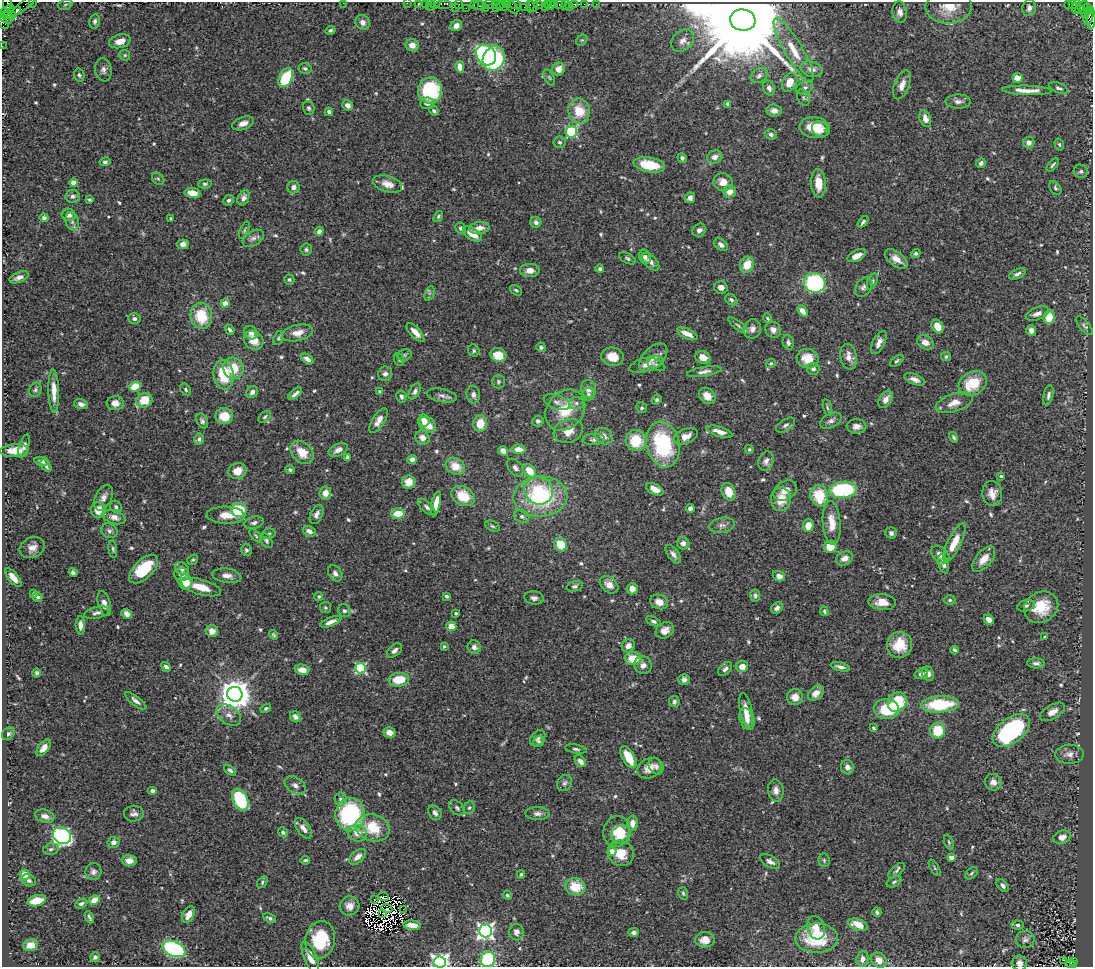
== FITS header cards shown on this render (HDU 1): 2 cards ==
NAXIS1  =                 1091
NAXIS2  =                  965

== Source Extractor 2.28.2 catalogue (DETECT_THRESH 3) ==
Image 1091 x 965 px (HDU 1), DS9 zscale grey, 1 PNG px = 1 image px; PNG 1095 x 969 px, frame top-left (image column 1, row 965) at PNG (2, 2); each listed source drawn as its Kron ellipse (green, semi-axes under 4 px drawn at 4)
Background 0.573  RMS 0.028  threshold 0.0829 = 3 sigma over >= 5 px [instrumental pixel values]
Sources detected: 635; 10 with non-positive FLUX_AUTO (blend fragments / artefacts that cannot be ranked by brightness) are neither listed nor drawn; of the other 625, the 500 brightest by FLUX_AUTO listed and drawn (125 fainter detections omitted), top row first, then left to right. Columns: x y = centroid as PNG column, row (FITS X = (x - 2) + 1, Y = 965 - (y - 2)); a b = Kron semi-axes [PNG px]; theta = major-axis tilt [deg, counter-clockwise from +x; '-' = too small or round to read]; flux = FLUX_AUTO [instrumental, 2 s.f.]
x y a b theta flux
33 2 2 2 - 12
7 3 7 3 88 76
343 3 2 2 - 48
407 3 2 2 - 8.9
419 3 3 2 - 21
425 3 2 2 - 15
436 3 6 2 45 14
444 3 8 3 0 65
459 4 4 2 - 26
489 4 6 3 9 45
498 4 7 2 0 90
507 4 4 3 - 26
515 4 6 3 -11 59
533 4 8 3 88 25
538 4 3 2 - 28
547 4 3 3 - 25
554 4 2 2 - 15
560 4 6 3 10 35
574 4 3 3 - 48
584 4 2 2 - 16
596 4 2 2 - 5.7
1069 4 3 2 - 50
1072 4 3 3 - 16
24 5 17 3 38 36
65 5 7 5 18 3.5
430 5 6 2 72 47
474 5 4 2 - 21
550 5 5 3 - 36
566 5 5 2 - 8.4
480 6 6 4 -3 72
511 6 9 4 -46 58
530 6 6 3 -85 35
569 6 2 2 - 4.1
1083 6 6 3 31 94
502 7 6 3 -2 97
524 7 2 2 - 7.4
545 7 3 2 - 29
949 7 23 17 4 41
1076 7 7 3 76 24
1087 7 4 3 - 60
455 8 3 3 - 42
466 8 2 2 - 42
486 8 3 3 - 32
496 8 2 2 - 17
1029 8 8 7 - 7.6
10 9 4 3 - 340
1080 10 5 3 - 41
1091 10 3 2 - 24
5 12 4 3 - 26
12 12 10 3 22 440
900 12 10 7 -80 12
1085 13 4 4 - 100
10 15 6 2 -7 47
1088 17 8 4 75 360
6 18 7 5 -34 130
743 20 12 10 -7 67000
1092 20 9 3 83 140
95 21 7 5 81 5.1
363 22 8 7 - 9.8
4 23 6 3 -50 22
456 26 6 5 - 12
330 30 5 4 - 4.1
582 40 6 5 - 3
120 41 11 6 15 17
682 41 13 9 42 13
412 45 6 6 - 15
2 46 2 2 - 8.2
794 50 36 9 -60 43
125 55 6 5 - 2.8
486 55 11 9 -46 330
494 59 12 10 63 280
460 67 5 4 - 20
305 68 6 5 - 3.7
558 69 6 6 - 18
812 69 11 7 -17 12
103 70 11 8 -81 9.1
79 75 7 5 -76 3.6
759 76 9 6 33 6.9
549 77 9 4 -63 3.8
286 78 10 6 63 90
1017 78 5 4 - 18
789 82 10 7 61 27
902 85 15 7 69 15
769 88 8 5 -66 6.9
804 88 9 6 22 6.7
1058 88 10 5 -22 5.5
430 90 13 12 - 130
1027 90 25 4 -2 19
803 98 9 5 -67 4.4
958 101 12 7 0 8.6
427 103 7 6 - 8.3
728 104 4 3 - 4.8
348 105 6 5 - 10
309 108 7 5 -72 3.8
434 111 5 4 - 4.6
579 111 12 11 - 42
774 111 8 6 -3 8.9
329 112 4 4 - 6
925 119 9 5 -70 14
243 123 11 6 18 11
815 128 15 10 -10 43
820 129 9 7 -40 15
571 132 6 5 - 190
771 134 6 5 - 4.3
560 142 6 6 - 4.1
1029 143 5 5 - 8.2
1059 144 6 4 -74 2.9
715 157 8 6 16 10
682 158 5 4 - 4.4
105 162 5 4 - 4.4
981 163 5 4 - 6.4
649 165 16 7 -10 57
1053 165 8 3 49 3.3
1081 171 7 6 - 4.2
158 179 7 5 -43 3.3
723 182 9 8 - 19
74 183 4 4 - 21
818 183 14 7 -87 33
205 184 7 4 6 3.5
388 184 15 8 -17 18
293 187 6 6 - 11
1055 188 7 5 -54 4
730 192 6 5 - 16
192 193 8 5 -10 21
73 196 7 6 - 6.7
244 198 8 5 63 8.7
690 198 5 5 - 7.7
89 199 4 3 - 2.9
228 200 6 5 - 4.3
69 215 7 6 - 12
438 216 6 4 53 3.2
44 218 4 4 - 6.5
171 218 3 3 - 2.9
72 221 9 6 -74 8.6
536 222 5 5 - 7.1
863 222 7 4 50 4.8
460 228 6 5 - 3.7
479 228 10 6 5 13
244 230 9 4 67 3.1
699 230 7 6 - 7.5
319 231 4 4 - 8
472 234 11 6 -34 27
253 238 11 7 30 8.7
183 244 6 5 - 10
721 245 7 5 -37 7.7
306 249 6 5 - 4
916 253 5 4 - 3.2
857 256 10 5 26 15
645 257 7 5 -70 6.7
627 258 9 5 -26 4
896 259 13 7 -37 18
650 262 11 6 -45 11
747 265 8 6 62 30
600 269 4 4 - 4.6
530 270 10 6 0 13
1017 274 9 4 25 6.4
19 277 10 5 22 9.8
289 280 5 5 - 3.4
872 282 8 4 65 4.4
815 283 11 10 - 220
721 287 7 6 - 7.5
864 287 11 7 54 7.6
516 290 7 4 -35 3.2
429 293 7 4 71 3.8
731 300 6 5 - 4.3
225 303 4 4 - 28
802 311 6 4 -50 15
1037 313 12 6 22 11
201 316 13 10 -81 59
1049 317 7 5 83 33
767 318 5 4 - 3
134 319 6 5 - 5.6
738 325 12 4 -38 5.1
1084 326 11 5 -51 4.6
938 327 7 5 -59 20
752 329 10 8 70 11
230 330 6 4 -50 4.5
773 330 8 7 - 9.6
1031 331 5 5 - 12
415 332 12 5 -47 15
251 333 7 6 - 11
297 333 16 8 12 18
687 334 11 5 -25 19
278 338 7 4 70 2.9
254 340 10 8 -45 28
788 342 7 5 -77 6.2
925 342 8 6 -27 14
879 343 13 6 63 11
541 347 5 4 - 3.9
474 351 6 5 - 3.6
405 355 7 5 22 3.9
498 355 8 6 -25 33
612 357 11 9 -15 29
653 357 17 10 44 19
703 357 8 6 -23 16
849 357 13 8 -79 16
946 357 5 4 - 3.7
307 359 7 4 -36 9.1
808 359 11 9 -22 37
399 360 6 5 - 2.9
897 361 8 4 38 3.6
771 363 5 4 - 3.1
646 365 17 7 16 14
656 365 10 5 -26 3.9
233 368 11 10 - 43
813 369 6 6 - 5.4
704 372 17 5 9 8.4
385 374 7 7 - 6.8
223 375 15 10 -82 72
915 379 11 5 -21 10
498 382 7 6 - 4.3
973 383 15 11 29 65
135 387 6 4 17 47
186 389 7 4 -54 3.3
589 389 9 7 -78 12
35 390 7 6 - 4.2
54 391 21 5 -89 21
415 391 9 5 61 5.9
252 392 6 5 - 7.9
380 392 4 3 - 6.1
295 394 8 3 40 6
588 394 6 6 - 5.5
442 395 15 6 -10 8.6
473 395 9 6 -81 7.1
1048 395 10 4 77 6.3
707 396 9 7 -43 16
401 397 6 5 - 4.9
886 399 9 6 57 11
144 400 8 7 - 39
657 400 5 4 - 4
557 402 13 7 -18 8.5
115 403 8 7 - 14
576 403 7 6 - 5.3
954 403 19 9 18 19
81 404 7 5 -17 8.9
827 407 8 4 -77 3.4
642 408 5 5 - 3.4
565 410 22 18 49 59
224 416 9 8 - 37
265 417 7 4 44 3.2
202 421 8 5 -62 5.1
378 421 14 6 57 13
424 421 6 5 - 18
538 421 6 5 - 6
831 421 11 6 26 8.1
480 424 8 7 - 31
427 425 9 7 -34 29
786 425 11 5 32 6.3
856 426 10 7 1 12
568 431 15 11 20 24
719 432 13 5 -17 15
604 436 9 7 -33 12
686 436 12 7 22 19
953 437 5 3 - 3.4
422 438 7 6 - 13
199 439 6 4 75 4.6
594 439 11 5 5 5.4
636 441 11 10 - 57
663 445 23 16 -76 170
24 446 12 4 73 6.2
519 449 7 5 -4 19
749 449 5 4 - 3
338 450 10 6 26 10
14 451 14 6 4 23
503 451 5 4 - 13
302 452 13 9 -47 34
347 457 4 3 - 3.2
412 459 5 4 - 11
42 461 7 4 -11 5.5
766 461 10 7 75 9.5
46 466 7 3 -55 5.1
455 466 10 8 -31 29
515 468 10 6 -50 7.6
290 470 4 4 - 3.7
237 471 9 8 - 22
529 471 7 5 -47 36
1001 476 3 3 - 3.2
408 482 7 6 - 24
655 489 9 5 -28 17
843 490 14 8 7 180
538 491 15 13 -34 55
785 491 13 9 31 17
729 492 9 6 -68 25
325 493 6 6 - 19
992 494 12 10 -85 17
463 496 12 9 -31 49
819 496 11 8 -76 63
540 497 27 20 4 170
103 498 14 8 62 11
781 499 12 10 87 32
436 504 13 4 78 21
116 507 6 5 - 3.8
427 507 10 5 -42 5.5
690 509 4 4 - 6.4
98 510 8 7 - 23
239 510 8 7 - 78
398 513 7 5 5 34
317 514 10 6 65 7.7
226 515 19 8 -2 25
522 516 8 6 -27 5.2
114 517 12 6 -17 12
254 523 10 6 13 6.5
832 523 22 9 -86 32
722 525 13 7 10 9.3
808 525 7 5 83 22
492 526 7 5 -27 3.6
109 531 8 7 - 6.2
309 531 7 5 -29 9.1
891 533 5 5 - 5.3
268 534 7 5 14 3.8
256 536 8 4 -47 3.1
266 541 8 5 -57 5.1
683 543 6 6 - 9.7
954 543 21 6 64 35
561 545 7 6 - 42
830 547 6 6 - 31
32 548 13 10 25 14
113 549 8 4 -82 3.3
246 550 6 5 - 3.6
673 554 11 5 -53 8.8
940 555 10 7 -42 12
845 558 9 6 25 12
984 559 15 8 49 20
193 560 6 4 38 2.8
943 564 10 5 -75 8.7
144 569 18 9 44 80
182 569 7 6 - 9.3
73 572 4 4 - 4.3
335 573 9 6 -54 7.4
181 574 8 6 -2 10
227 576 14 7 -8 12
779 576 6 5 - 9.9
13 577 11 5 -50 21
185 582 8 7 - 32
609 585 10 7 -41 14
575 586 8 5 15 4.6
201 587 21 7 -16 32
632 589 6 5 - 12
33 594 4 3 - 3.3
755 595 6 5 - 5.7
319 596 4 4 - 3.1
447 596 4 3 - 4.1
38 597 5 4 - 5.5
534 598 10 6 -8 6.9
950 600 6 4 1 3.6
659 602 9 7 -20 17
882 602 14 8 -5 22
104 604 13 6 -73 11
1026 606 9 5 18 5
1041 607 18 15 29 54
325 608 5 5 - 3.2
777 608 6 5 - 7.8
344 611 7 6 - 5.3
824 611 5 4 - 3.2
97 613 12 6 13 6.8
456 613 3 3 - 4.2
127 614 5 4 - 12
989 619 5 4 - 14
654 621 8 4 -27 3.9
331 622 11 4 21 9.9
80 625 9 4 -88 9.2
451 626 5 5 - 25
665 630 9 7 30 13
212 631 6 6 - 10
274 635 5 4 - 2.9
1045 637 3 3 - 3.8
900 645 13 12 - 38
444 646 3 3 - 3
628 646 7 6 - 10
474 647 7 6 - 6.7
395 650 9 5 41 7.4
955 650 4 3 - 3.8
633 659 8 6 -6 36
1036 663 9 5 -2 6.1
643 665 9 8 - 10
742 666 6 5 - 17
166 667 5 4 - 6.2
840 667 10 4 -16 7.9
361 668 5 5 - 170
725 669 8 5 43 5.9
302 670 7 5 -13 17
37 673 4 4 - 3.6
921 674 7 5 19 6.2
928 674 7 6 - 8.5
684 679 6 5 - 6.4
399 680 10 7 7 42
816 693 9 6 37 12
235 694 8 7 - 3500
795 697 8 8 - 17
136 701 13 4 -39 7.3
674 701 5 5 - 5.3
897 702 10 9 - 68
940 704 19 8 3 99
266 708 6 4 33 3.3
886 709 12 10 -3 71
746 711 17 6 -79 20
1052 712 14 7 29 14
229 715 13 9 -35 15
295 717 6 5 - 6.9
747 719 11 7 -70 13
874 728 4 3 - 2.9
1011 730 21 12 37 250
938 731 8 7 - 54
390 732 6 5 - 14
8 734 7 5 44 4.3
538 738 9 6 50 6
539 741 6 5 - 3.4
44 748 10 5 52 15
576 749 11 4 -10 4.4
1069 754 14 9 3 12
628 757 12 6 -60 43
580 761 7 4 -49 9.6
656 766 9 7 -59 6
847 767 7 6 - 10
649 768 13 9 29 18
230 770 7 4 -37 4.3
993 782 8 8 - 11
565 783 8 7 - 5.2
295 785 12 8 -33 9.4
776 790 11 7 -83 12
153 791 5 4 - 6.5
341 799 6 6 - 5.2
240 800 11 7 -64 120
457 808 9 6 -46 5
469 808 6 5 - 3.7
435 813 8 6 -57 6.5
134 814 10 8 4 8.6
350 814 16 14 -89 220
537 814 12 6 -2 8.2
45 816 10 6 -17 11
632 823 7 5 88 13
303 828 12 6 -55 13
373 828 17 13 -16 63
283 832 5 4 - 4.6
617 832 16 13 75 45
357 833 10 8 -21 19
621 835 10 9 - 23
62 836 10 8 -35 480
1062 837 9 6 19 14
113 842 6 5 - 9.6
949 842 8 4 -69 3
51 849 8 5 15 4.9
612 851 4 4 - 22
621 853 13 12 - 33
357 857 10 5 41 13
951 857 4 4 - 23
129 860 7 5 -5 12
305 860 5 3 - 3.1
824 860 7 5 -87 3.6
770 862 11 5 -30 8.8
935 868 9 3 -58 2.8
897 871 10 5 41 5.1
93 872 8 8 - 7.6
971 873 7 5 42 3.3
521 874 4 3 - 3.2
25 875 5 5 - 39
29 880 7 5 -25 4.9
262 882 6 4 56 3.2
894 882 8 5 24 4.2
1003 885 7 4 -48 5.5
575 887 10 8 -13 44
683 893 6 4 -73 3.2
507 895 5 4 - 3.2
383 897 5 3 - 5.4
374 899 3 2 - 2.9
94 900 6 4 31 22
37 901 9 5 13 38
81 904 6 4 25 5.3
349 906 10 9 - 16
387 909 6 4 -26 3.3
403 909 2 2 - 3.1
877 912 5 3 - 3.3
382 913 3 2 - 3
189 915 9 5 60 14
89 917 6 3 -64 3.4
270 918 7 3 -26 4.1
412 925 9 4 -5 17
858 925 10 5 -19 24
1017 925 6 4 -4 4.1
816 928 12 8 -74 19
485 931 6 6 - 720
516 932 8 7 - 11
634 932 5 4 - 6
817 938 21 15 1 83
1025 939 9 8 - 6.8
320 940 19 15 79 91
705 940 10 8 0 18
31 945 7 6 - 22
174 949 12 7 -24 280
95 957 5 5 - 5.8
310 957 17 6 -67 24
488 959 8 7 - 190
862 959 8 6 85 10
879 960 8 7 - 14
1063 960 4 3 - 11
1073 961 3 3 - 16
440 962 6 5 - 850
1020 963 7 7 - 9.6
1070 964 3 2 - 18
1073 965 3 3 - 26
At the frame edge (FLAGS 8, measured only in part): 17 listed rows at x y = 33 2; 7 3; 343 3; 407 3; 419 3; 425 3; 436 3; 444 3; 430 5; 1091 10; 1092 20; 4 23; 2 46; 488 959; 440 962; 1020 963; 1073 965
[125 fainter detections neither listed nor drawn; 10 non-positive-flux detections neither listed nor drawn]